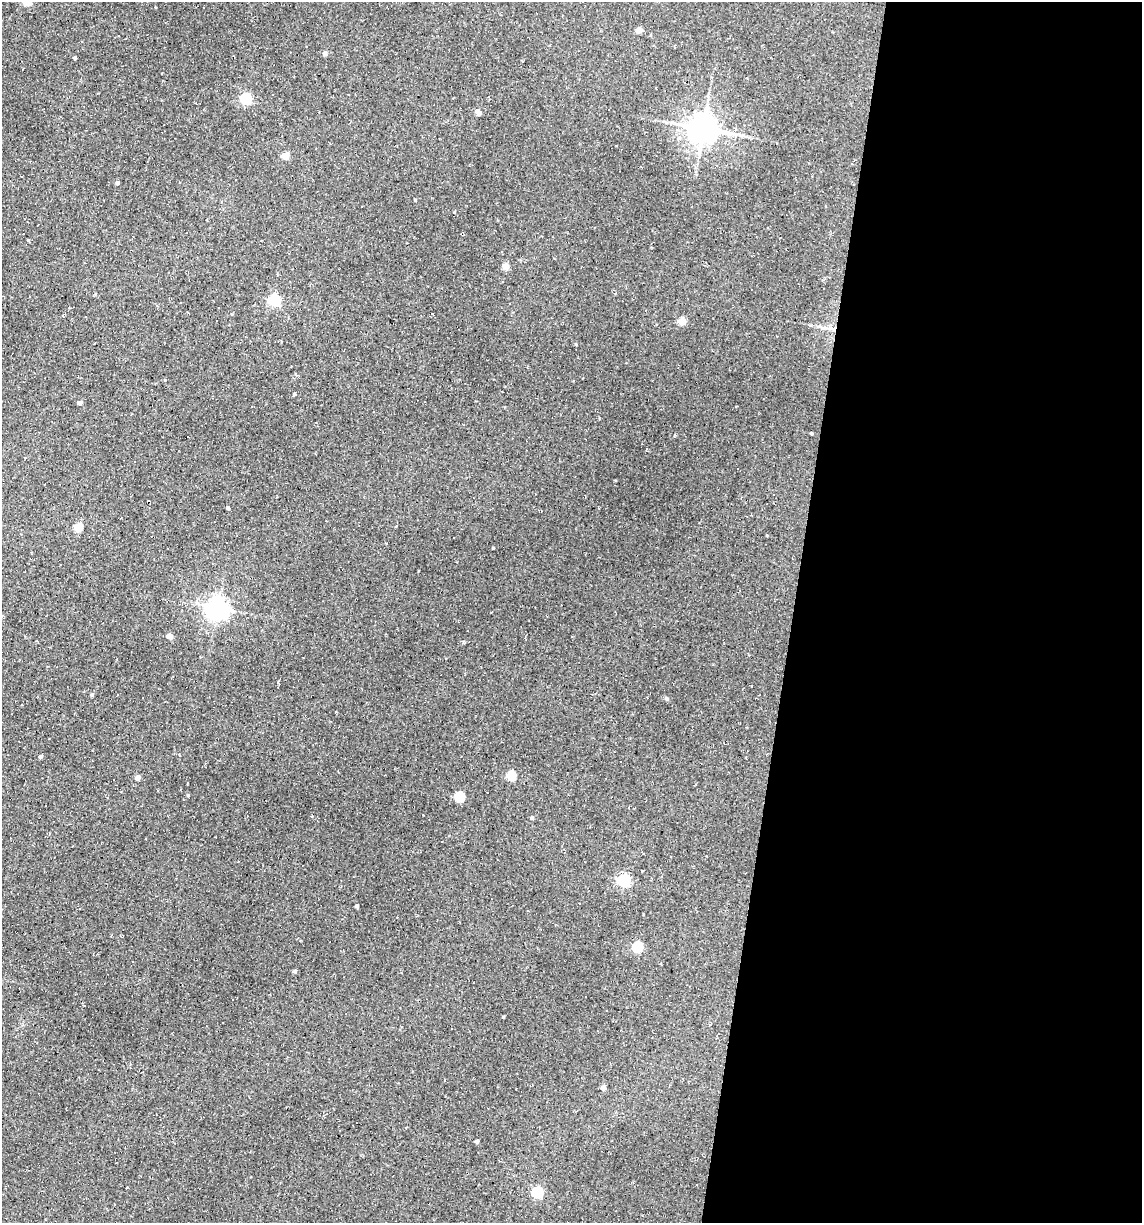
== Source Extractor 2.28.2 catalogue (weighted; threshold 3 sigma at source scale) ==
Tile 12 of 4 x 4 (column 4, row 3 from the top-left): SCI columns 3652-4791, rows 1222-2442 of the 4904 x 4884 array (HDU 1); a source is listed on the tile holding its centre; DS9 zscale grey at full resolution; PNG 1144 x 1225 px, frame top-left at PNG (2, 2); no overlay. Shown black and unused: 31% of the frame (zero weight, under 2 of 3 exposures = <1% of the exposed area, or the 3 px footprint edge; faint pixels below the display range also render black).
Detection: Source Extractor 2.28.2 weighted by HDU 2 'WHT'; one run over the whole footprint, this tile lists its part. Background 0.184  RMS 0.013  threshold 0.0603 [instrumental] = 3 sigma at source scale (4.5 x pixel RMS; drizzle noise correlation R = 1.50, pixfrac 1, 0.05/0.05 arcsec/px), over >= 5 px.
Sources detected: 55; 12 cosmic-ray / hot-pixel residue — not listed; the other 43 listed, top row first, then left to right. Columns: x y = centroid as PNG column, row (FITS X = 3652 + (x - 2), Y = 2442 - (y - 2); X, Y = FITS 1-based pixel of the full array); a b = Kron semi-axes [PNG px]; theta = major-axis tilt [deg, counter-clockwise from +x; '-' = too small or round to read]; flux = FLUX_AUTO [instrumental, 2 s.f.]
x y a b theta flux
639 30 4 4 - 16
325 53 4 4 - 5.8
75 58 3 3 - 1.5
245 99 5 5 - 130
478 112 7 4 -44 7.4
703 129 9 8 - 2200
285 156 5 4 - 29
235 180 2 2 - 1
117 183 4 4 - 2.9
415 200 4 3 - 1.2
505 267 4 4 - 24
274 300 5 5 - 150
218 308 3 2 - 1
431 313 3 3 - 1.8
682 321 5 4 - 30
831 329 13 4 -10 5.4
576 344 4 3 - 1.2
80 403 4 4 - 7
811 433 3 3 - 1.8
228 508 3 3 - 2.2
78 528 5 5 - 42
227 543 3 2 - 1.1
493 548 4 2 - 0.94
218 608 7 7 - 920
169 636 4 4 - 8.9
92 695 4 3 - 2.1
666 698 5 4 - 2.7
40 757 4 4 - 2.7
511 776 5 5 - 61
138 778 4 4 - 9
113 780 3 2 - 1.6
459 797 5 5 - 66
531 818 4 3 - 2.3
624 881 6 5 - 170
357 906 3 3 - 2.6
638 947 5 5 - 93
295 971 5 4 - 2.2
503 1017 3 3 - 1.1
207 1026 3 2 - 0.75
452 1029 2 2 - 1
603 1087 4 4 - 10
477 1141 4 4 - 2.1
537 1193 5 5 - 110
Overlapping masked pixels (flux is a lower limit): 1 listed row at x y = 831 329
Unlisted compact peaks at least as high as the median listed source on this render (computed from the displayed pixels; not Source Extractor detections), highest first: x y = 188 795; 294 394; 454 212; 28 240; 463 642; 615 480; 767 535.